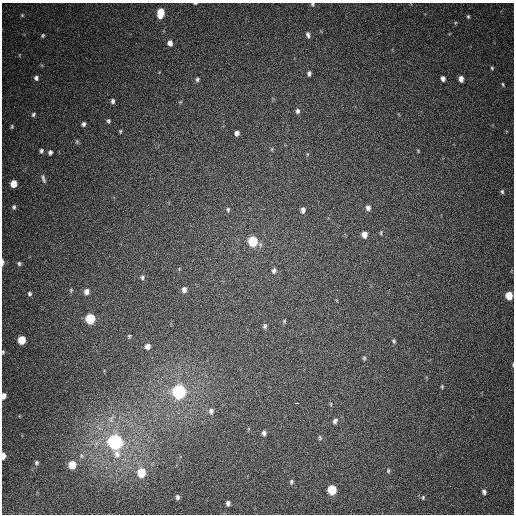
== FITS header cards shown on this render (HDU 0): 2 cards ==
NAXIS1  =                  512
NAXIS2  =                  512

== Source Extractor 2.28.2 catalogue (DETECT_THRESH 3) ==
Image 512 x 512 px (HDU 0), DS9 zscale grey, 1 PNG px = 1 image px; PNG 516 x 516 px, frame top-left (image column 1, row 512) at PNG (2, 3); no overlay
Background 399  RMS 10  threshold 30.8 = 3 sigma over >= 5 px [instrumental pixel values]
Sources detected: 82; all 82 listed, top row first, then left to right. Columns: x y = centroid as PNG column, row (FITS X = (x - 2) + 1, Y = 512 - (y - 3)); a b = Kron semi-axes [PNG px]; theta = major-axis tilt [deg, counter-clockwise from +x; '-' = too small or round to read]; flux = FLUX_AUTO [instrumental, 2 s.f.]
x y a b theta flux
195 3 3 2 - 680
312 4 4 4 - 900
160 13 8 5 83 19000
22 15 5 4 - 770
468 16 5 3 - 930
43 35 5 4 - 960
308 35 7 5 -72 2000
170 43 6 5 - 3300
19 55 5 3 - 500
492 68 4 4 - 850
309 73 5 4 - 1900
36 78 6 5 - 2000
443 78 5 4 - 2900
197 79 6 4 73 1400
461 79 5 4 - 4600
503 84 5 3 - 770
113 101 5 4 - 1600
180 102 5 4 - 740
298 111 7 5 -90 2000
33 114 5 4 - 1200
108 121 4 4 - 1100
83 124 4 4 - 1600
12 126 5 4 - 850
120 131 5 3 - 820
237 133 5 4 - 2800
77 141 6 5 - 940
272 149 6 4 89 800
41 151 5 4 - 1300
418 151 5 3 - 650
50 152 5 4 - 1800
307 154 5 3 - 710
43 179 11 4 -74 1800
13 184 6 5 - 10000
502 191 6 4 -87 1200
14 207 5 5 - 1300
368 208 6 5 - 2800
228 210 6 4 -90 1200
303 210 6 5 - 2600
381 233 6 3 73 780
364 234 6 5 - 6500
252 241 6 6 - 41000
3 262 7 3 -89 1600
19 263 5 4 - 1200
274 271 6 6 - 2000
142 277 7 5 76 1700
71 290 6 4 -84 860
184 290 7 5 88 3200
87 291 6 5 - 4000
29 294 5 5 - 1300
509 296 6 5 - 16000
90 319 6 6 - 45000
284 321 5 5 - 880
265 326 7 5 73 1500
129 336 5 4 - 860
22 340 6 5 - 19000
394 341 6 4 -68 1100
148 346 6 5 - 3600
3 352 4 4 - 710
364 358 6 4 89 1100
513 365 5 2 - 520
442 387 4 4 - 760
179 392 7 6 - 220000
4 396 5 4 - 3300
296 403 4 2 - 9000
331 404 6 4 89 790
211 411 8 7 - 2500
335 421 7 6 - 2100
264 433 6 4 -82 2200
320 438 7 5 -76 1200
115 442 7 6 - 300000
3 456 6 3 89 8900
81 456 7 6 - 1400
37 463 5 4 - 1400
72 465 6 5 - 19000
388 471 5 4 - 930
141 473 6 5 - 28000
291 482 6 5 - 1500
332 490 6 5 - 38000
484 492 5 4 - 1800
177 497 5 4 - 1800
423 497 6 4 65 840
228 503 5 4 - 2300
At the frame edge (FLAGS 8, measured only in part): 7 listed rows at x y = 195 3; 312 4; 3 262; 3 352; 513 365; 4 396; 3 456